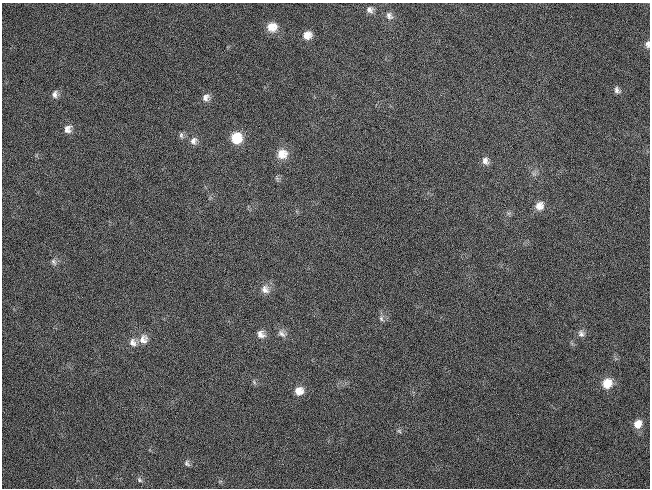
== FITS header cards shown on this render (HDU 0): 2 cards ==
NAXIS1  =                  648 / length of data axis 1
NAXIS2  =                  486 / length of data axis 2

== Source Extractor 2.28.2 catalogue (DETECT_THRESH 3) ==
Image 648 x 486 px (HDU 0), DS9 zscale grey, 1 PNG px = 1 image px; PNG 652 x 490 px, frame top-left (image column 1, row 486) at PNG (2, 3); no overlay
Background 137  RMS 27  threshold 80.9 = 3 sigma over >= 5 px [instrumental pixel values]
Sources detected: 31; all 31 listed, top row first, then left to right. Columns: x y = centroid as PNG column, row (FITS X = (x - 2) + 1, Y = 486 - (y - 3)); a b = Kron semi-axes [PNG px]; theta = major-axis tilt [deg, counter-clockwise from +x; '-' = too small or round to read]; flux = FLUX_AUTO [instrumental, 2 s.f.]
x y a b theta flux
370 10 9 8 - 8000
389 16 12 9 -57 9400
272 27 11 10 - 24000
307 35 9 8 - 16000
648 44 9 6 -86 5400
617 90 9 6 -66 6100
55 94 10 8 76 8300
206 97 10 9 - 10000
68 129 11 10 - 11000
181 135 9 5 -81 4500
236 138 11 11 - 48000
193 141 10 9 - 9600
282 154 13 13 - 24000
485 161 11 8 -77 9700
534 174 7 4 -18 3900
539 206 11 11 - 16000
54 262 11 7 -58 6200
265 289 13 11 -50 14000
381 319 9 6 -60 5500
261 334 10 9 - 12000
282 334 13 8 -32 9900
581 334 10 9 - 7700
143 339 13 11 68 16000
133 342 11 10 - 12000
254 382 7 4 -47 3100
607 383 12 10 63 29000
299 391 10 10 - 18000
638 424 11 9 64 18000
399 431 7 5 -45 3300
187 463 9 7 -63 4500
139 480 8 5 -43 3900
At the frame edge (FLAGS 8, measured only in part): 1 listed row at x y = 648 44